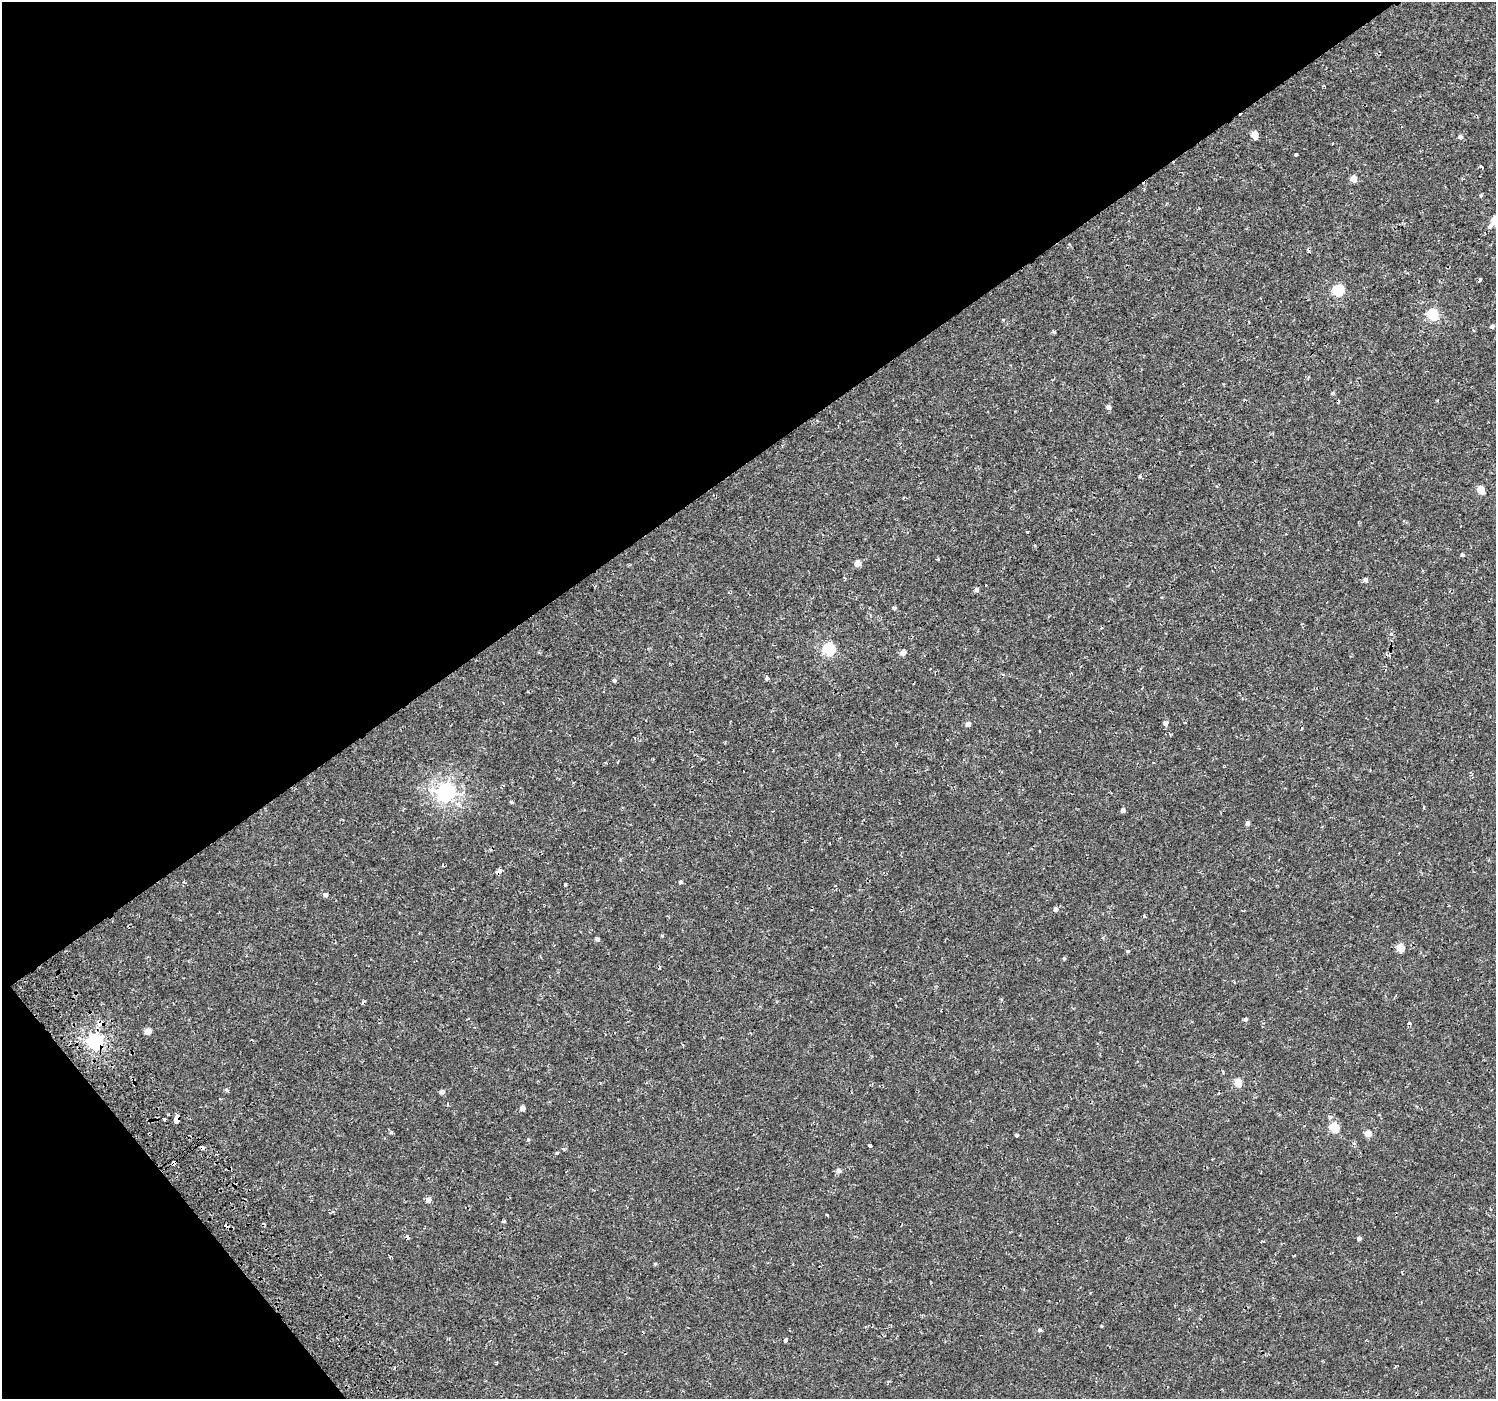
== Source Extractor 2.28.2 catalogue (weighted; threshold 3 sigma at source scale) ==
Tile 5 of 4 x 4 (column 1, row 2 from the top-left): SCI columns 47-1540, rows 2965-4361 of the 6076 x 5992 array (HDU 1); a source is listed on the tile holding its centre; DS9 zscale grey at full resolution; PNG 1498 x 1401 px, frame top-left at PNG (2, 2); no overlay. Shown black and unused: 37% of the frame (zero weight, under 2 of 3 exposures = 3% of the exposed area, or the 3 px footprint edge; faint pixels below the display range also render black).
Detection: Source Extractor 2.28.2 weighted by HDU 2 'WHT'; one run over the whole footprint, this tile lists its part. Background 3.61e-04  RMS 0.0014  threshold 0.00631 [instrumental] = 3 sigma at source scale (4.5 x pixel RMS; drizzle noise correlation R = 1.50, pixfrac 1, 0.0396/0.0396 arcsec/px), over >= 5 px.
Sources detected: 79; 8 cosmic-ray / hot-pixel residue — not listed; the other 71 listed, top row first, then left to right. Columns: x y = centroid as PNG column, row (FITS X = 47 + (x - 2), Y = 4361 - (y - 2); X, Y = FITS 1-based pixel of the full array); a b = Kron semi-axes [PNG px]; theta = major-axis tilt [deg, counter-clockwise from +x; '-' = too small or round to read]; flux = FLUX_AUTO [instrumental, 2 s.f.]
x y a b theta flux
1255 135 5 5 - 2.4
1460 137 5 4 - 0.49
1296 154 3 3 - 0.34
1481 167 3 3 - 0.36
1354 179 5 4 - 1.8
1481 195 5 4 - 0.16
1490 226 4 3 - 2.2
1480 280 4 3 - 0.24
1338 290 6 5 - 9.5
1433 314 6 5 - 9.1
1492 326 5 4 - 0.32
1054 332 4 4 - 0.18
1333 393 4 4 - 0.2
1108 407 5 4 - 0.52
1140 476 4 3 - 0.17
1481 490 5 5 - 3.4
1462 555 4 3 - 0.88
857 563 5 4 - 1.2
1366 580 5 4 - 0.51
986 585 2 2 - 0.1
977 590 4 4 - 0.52
894 608 4 4 - 0.29
1391 634 5 4 - 0.29
829 649 6 5 - 13
903 653 4 4 - 1.3
767 678 4 4 - 0.6
614 680 4 4 - 0.28
1165 723 5 5 - 0.61
968 724 4 4 - 0.9
447 792 7 6 - 46
511 802 4 4 - 0.23
1123 810 4 4 - 0.63
1248 823 5 4 - 0.43
499 872 5 4 - 0.82
681 882 4 4 - 0.23
565 885 3 3 - 0.34
325 895 5 5 - 0.47
1055 909 5 5 - 0.45
1144 916 3 3 - 0.2
662 936 5 3 - 0.12
597 939 5 4 - 0.34
1400 948 5 5 - 3.9
1127 951 4 3 - 0.15
1064 958 4 3 - 0.18
1245 1019 4 3 - 0.51
101 1023 8 8 - 0.65
148 1031 4 4 - 1.4
95 1041 6 6 - 31
1238 1082 5 5 - 2.9
226 1090 5 4 - 0.24
442 1092 4 4 - 0.71
522 1108 4 4 - 0.83
1330 1116 5 4 - 0.23
164 1119 3 3 - 0.39
176 1119 7 4 78 3.4
1334 1127 5 5 - 6.6
1368 1133 4 4 - 1.8
1017 1135 3 3 - 0.23
528 1139 5 4 - 0.15
870 1145 4 3 - 0.42
202 1147 4 3 - 0.69
563 1149 4 3 - 0.13
174 1163 4 3 - 2.6
838 1171 5 5 - 0.57
428 1200 4 4 - 0.99
226 1226 4 3 - 0.54
1359 1238 4 4 - 0.49
655 1264 4 4 - 0.15
1101 1326 4 2 - 0.11
1039 1330 4 3 - 0.6
785 1340 4 4 - 0.59
Overlapping masked pixels (flux is a lower limit): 7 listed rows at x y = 499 872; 101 1023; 95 1041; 176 1119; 202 1147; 174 1163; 226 1226
Unlisted compact peaks at least as high as the median listed source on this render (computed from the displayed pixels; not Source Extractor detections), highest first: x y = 391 1132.